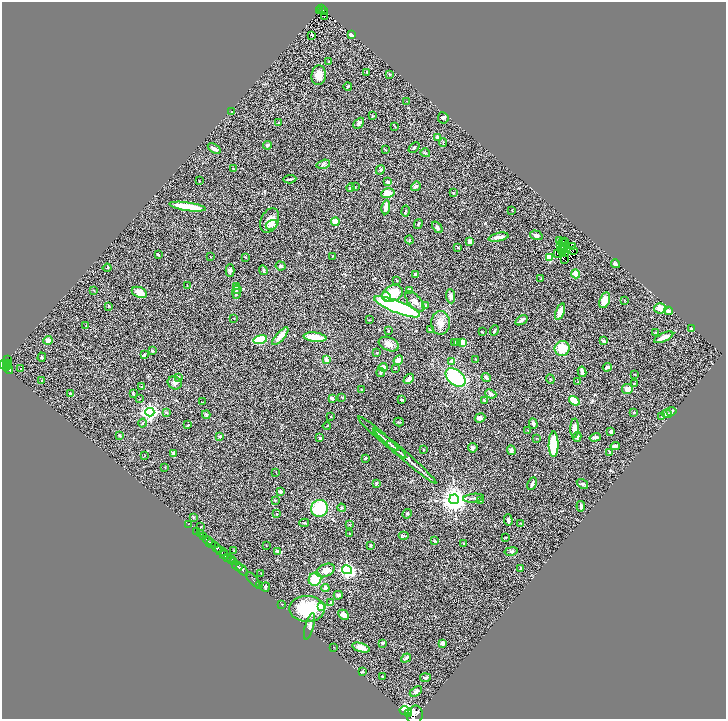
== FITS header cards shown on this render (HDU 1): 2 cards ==
NAXIS1  =                 1448
NAXIS2  =                 1434

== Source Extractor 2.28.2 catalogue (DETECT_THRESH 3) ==
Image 1448 x 1434 px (HDU 1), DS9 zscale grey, zoomed out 1/2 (1 PNG px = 2 x 2 image px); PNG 728 x 721 px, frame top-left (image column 1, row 1434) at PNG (2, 2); each listed source drawn as its Kron ellipse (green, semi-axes under 4 px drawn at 4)
Background 0.56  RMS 0.067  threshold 0.2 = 3 sigma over >= 5 px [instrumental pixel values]
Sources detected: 314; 42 cannot appear on this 1/2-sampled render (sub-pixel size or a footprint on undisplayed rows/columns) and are neither listed nor drawn; the other 272 listed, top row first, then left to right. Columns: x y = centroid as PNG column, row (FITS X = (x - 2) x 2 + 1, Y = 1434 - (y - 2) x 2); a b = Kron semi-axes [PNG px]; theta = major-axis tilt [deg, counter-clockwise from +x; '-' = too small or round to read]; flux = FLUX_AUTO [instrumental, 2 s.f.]
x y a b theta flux
322 8 2 2 - 43
320 10 3 1 - 10
324 10 3 2 - 32
324 16 2 1 - 8.1
352 35 4 3 - 63
312 36 3 2 - 8.5
328 62 2 2 - 5.7
367 72 3 2 - 11
319 75 10 7 83 130
390 75 3 3 - 8.6
348 86 4 2 - 11
407 101 3 1 - 4.1
232 112 3 2 - 6.1
372 116 3 2 - 9.5
443 118 5 5 - 25
278 123 4 3 - 9.3
359 123 6 3 45 24
395 126 4 2 - 7.4
437 137 4 3 - 41
443 143 4 2 - 9.5
267 145 4 3 - 23
414 148 6 4 42 21
214 149 7 3 -34 53
385 150 3 2 - 5.5
425 153 5 2 - 11
323 164 7 3 15 18
233 169 3 2 - 7.4
380 170 5 3 - 16
290 179 6 2 4 17
199 181 2 2 - 5.6
388 182 3 3 - 40
416 186 5 3 - 30
355 187 3 2 - 6.7
351 188 4 3 - 30
388 193 7 4 14 190
453 193 3 2 - 9.7
187 207 18 3 -8 380
386 207 7 3 82 96
512 210 2 2 - 4.7
406 211 5 2 - 10
270 221 13 8 65 130
335 222 4 4 - 95
418 224 5 2 - 13
271 225 6 5 - 34
437 227 7 4 -52 25
536 235 6 4 -18 36
499 237 10 3 12 75
409 240 4 2 - 12
559 241 4 1 - 2.1
469 242 4 3 - 41
563 242 2 1 - 2
564 242 3 1 - 20
560 245 2 1 - 3.4
565 246 2 1 - 2.8
458 247 4 2 - 11
573 247 3 1 - 0.053
563 248 2 1 - 1.2
561 249 2 1 - 3.3
565 249 2 1 - 14
573 251 2 1 - 3.6
563 252 3 1 - 2.6
558 254 2 1 - 0.58
565 254 2 1 - 3.4
158 255 3 2 - 9.8
333 256 2 2 - 6.2
210 257 2 2 - 5
245 257 4 2 - 8.8
550 257 4 4 - 150
565 260 2 1 - 8.9
615 264 4 3 - 23
280 266 5 4 - 19
107 268 4 3 - 9.5
263 270 5 3 - 16
230 271 6 4 88 26
576 274 4 4 - 110
416 275 4 3 - 27
540 279 3 2 - 4.5
396 280 3 3 - 12
187 286 2 1 - 4.2
237 287 4 3 - 29
237 289 2 2 - 9.1
93 290 2 2 - 5.1
410 290 3 3 - 120
139 292 8 5 -23 120
236 292 7 4 -90 33
393 293 10 8 24 240
451 296 7 4 -86 39
386 297 5 4 - 43
605 300 8 5 73 130
624 300 3 2 - 5.5
415 301 13 6 -49 68
109 306 3 2 - 9.3
426 306 4 3 - 12
397 307 24 6 -21 2000
660 308 6 5 - 120
669 311 4 3 - 55
560 312 8 3 69 160
234 319 2 2 - 4.6
369 320 3 2 - 4.4
521 320 7 2 33 33
440 323 12 9 90 100
86 326 2 2 - 5.9
692 329 3 3 - 42
431 330 3 2 - 33
388 331 3 2 - 9.3
494 331 5 3 - 17
482 332 2 2 - 9.9
656 333 2 2 - 8.7
280 336 11 4 49 95
315 337 11 4 -7 190
664 337 10 3 24 130
260 339 7 4 15 490
48 340 4 4 - 57
603 341 3 2 - 17
455 342 3 2 - 16
457 342 3 3 - 9.1
463 342 3 3 - 140
389 344 10 6 -23 66
562 348 7 7 - 250
152 351 4 3 - 12
377 353 2 2 - 27
144 355 2 2 - 25
42 357 4 3 - 13
8 359 4 2 - 52
476 359 2 2 - 11
327 360 4 4 - 47
398 360 5 4 - 58
451 361 4 4 - 38
8 363 3 2 - 150
4 364 5 3 - 260
6 364 3 2 - 130
7 366 2 1 - 41
383 367 4 4 - 110
607 367 4 3 - 32
7 368 2 1 - 88
395 368 3 2 - 7.6
20 369 2 2 - 16
9 370 4 2 - 150
381 372 4 4 - 16
582 372 5 2 - 50
634 374 2 1 - 6.8
178 377 4 4 - 20
455 377 11 7 -39 950
486 378 5 3 - 44
409 379 6 3 45 35
550 379 5 2 - 7.8
42 381 3 3 - 8.8
578 382 2 2 - 6.3
175 383 7 6 - 49
634 383 3 2 - 6.2
142 387 2 2 - 4.2
361 389 3 2 - 8.2
627 389 5 5 - 67
70 394 4 3 - 11
133 394 3 2 - 20
491 394 6 4 -24 35
342 397 4 2 - 6.1
332 398 3 3 - 46
139 399 3 1 - 4.3
402 400 3 2 - 15
485 400 3 2 - 13
574 401 6 4 -36 300
202 402 2 2 - 5.4
671 411 5 3 - 17
150 412 4 4 - 3900
634 412 3 3 - 9.5
166 413 4 3 - 13
667 414 5 4 - 55
206 415 4 3 - 17
331 417 3 2 - 6
662 417 3 3 - 22
480 418 5 4 - 31
399 422 5 2 - 10
142 423 4 2 - 10
533 424 5 3 - 43
188 425 2 2 - 12
327 426 4 1 - 5.7
575 428 9 4 89 79
528 430 3 2 - 4.2
611 432 3 2 - 34
378 434 26 2 -40 45
119 435 3 2 - 17
220 436 4 3 - 22
577 437 5 3 - 25
595 437 6 3 18 38
320 438 3 3 - 14
536 438 3 2 - 6
390 444 22 2 -42 47
554 444 12 5 89 510
615 446 5 2 - 38
473 448 5 4 - 25
397 449 11 2 -40 23
423 450 3 2 - 8.3
511 450 5 4 - 34
610 452 4 3 - 10
174 453 4 3 - 67
145 455 2 1 - 4.2
405 457 40 4 -41 110
365 458 4 3 - 17
165 467 3 2 - 5.8
276 472 2 2 - 4.6
376 483 3 3 - 18
532 484 6 2 65 32
582 484 6 4 -35 20
280 491 3 3 - 33
473 498 10 2 6 23
454 499 5 5 - 14000
275 500 2 2 - 7.2
481 500 2 2 - 8
581 506 5 2 - 33
319 508 8 8 - 530
342 508 4 3 - 13
277 514 3 2 - 6.2
407 514 5 3 - 13
193 517 4 2 - 7.8
508 520 6 3 -88 34
304 523 5 2 - 13
521 523 4 2 - 11
188 524 3 1 - 16
349 525 3 2 - 6
201 527 2 2 - 4.5
197 531 2 1 - 39
349 533 2 1 - 3.6
200 534 2 1 - 93
404 536 5 2 - 12
204 537 3 2 - 150
506 537 3 2 - 7.1
208 540 5 3 - 440
435 541 4 3 - 14
211 543 4 2 - 220
463 544 3 2 - 9.8
371 545 3 3 - 22
266 546 2 2 - 4.6
216 547 6 3 -40 1200
221 551 7 3 -19 490
234 551 2 2 - 8
278 551 4 2 - 76
511 551 7 3 10 23
224 555 4 2 - 230
228 558 3 2 - 270
231 559 4 3 - 250
234 562 3 2 - 130
237 566 6 3 -40 620
521 568 4 2 - 7.1
242 570 7 2 -45 670
325 570 10 6 24 89
347 570 5 4 - 3100
261 573 3 2 - 4.3
315 579 7 6 - 270
253 580 9 2 -48 47
260 586 2 1 - 9.8
265 587 4 3 - 37
325 588 4 3 - 45
338 595 4 4 - 39
330 602 4 4 - 16
282 605 2 2 - 4.9
322 607 3 3 - 480
307 609 18 13 0 500
343 615 6 4 -46 59
309 626 13 4 74 49
382 643 3 3 - 15
442 643 4 3 - 35
333 647 2 2 - 5
361 648 9 4 -16 130
406 658 5 2 - 26
363 672 4 3 - 9.4
382 676 2 2 - 8.6
425 678 5 3 - 35
416 691 7 4 34 39
405 711 6 3 -11 7300
409 714 4 3 - 2700
415 715 9 8 - 3200
At the frame edge (FLAGS 8, measured only in part): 1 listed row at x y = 415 715
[42 sub-pixel or undisplayed-footprint detections neither listed nor drawn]